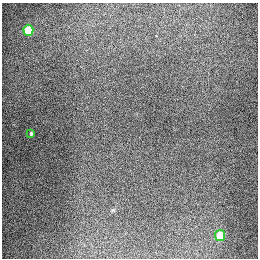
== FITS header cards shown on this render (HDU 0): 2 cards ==
NAXIS1  =                  256
NAXIS2  =                  256

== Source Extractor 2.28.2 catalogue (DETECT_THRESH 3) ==
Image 256 x 256 px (HDU 0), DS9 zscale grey, 1 PNG px = 1 image px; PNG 260 x 260 px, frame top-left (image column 1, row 256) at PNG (2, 3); each listed source drawn as its Kron ellipse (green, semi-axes under 4 px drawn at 4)
Background 1330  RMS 27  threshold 81.5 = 3 sigma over >= 5 px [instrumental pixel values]
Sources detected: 3; all 3 listed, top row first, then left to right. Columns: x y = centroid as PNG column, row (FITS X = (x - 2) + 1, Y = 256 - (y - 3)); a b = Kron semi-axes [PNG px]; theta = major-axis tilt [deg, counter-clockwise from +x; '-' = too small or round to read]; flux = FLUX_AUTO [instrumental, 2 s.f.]
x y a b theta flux
28 30 5 5 - 90000
31 133 4 3 - 2400
220 236 5 5 - 67000